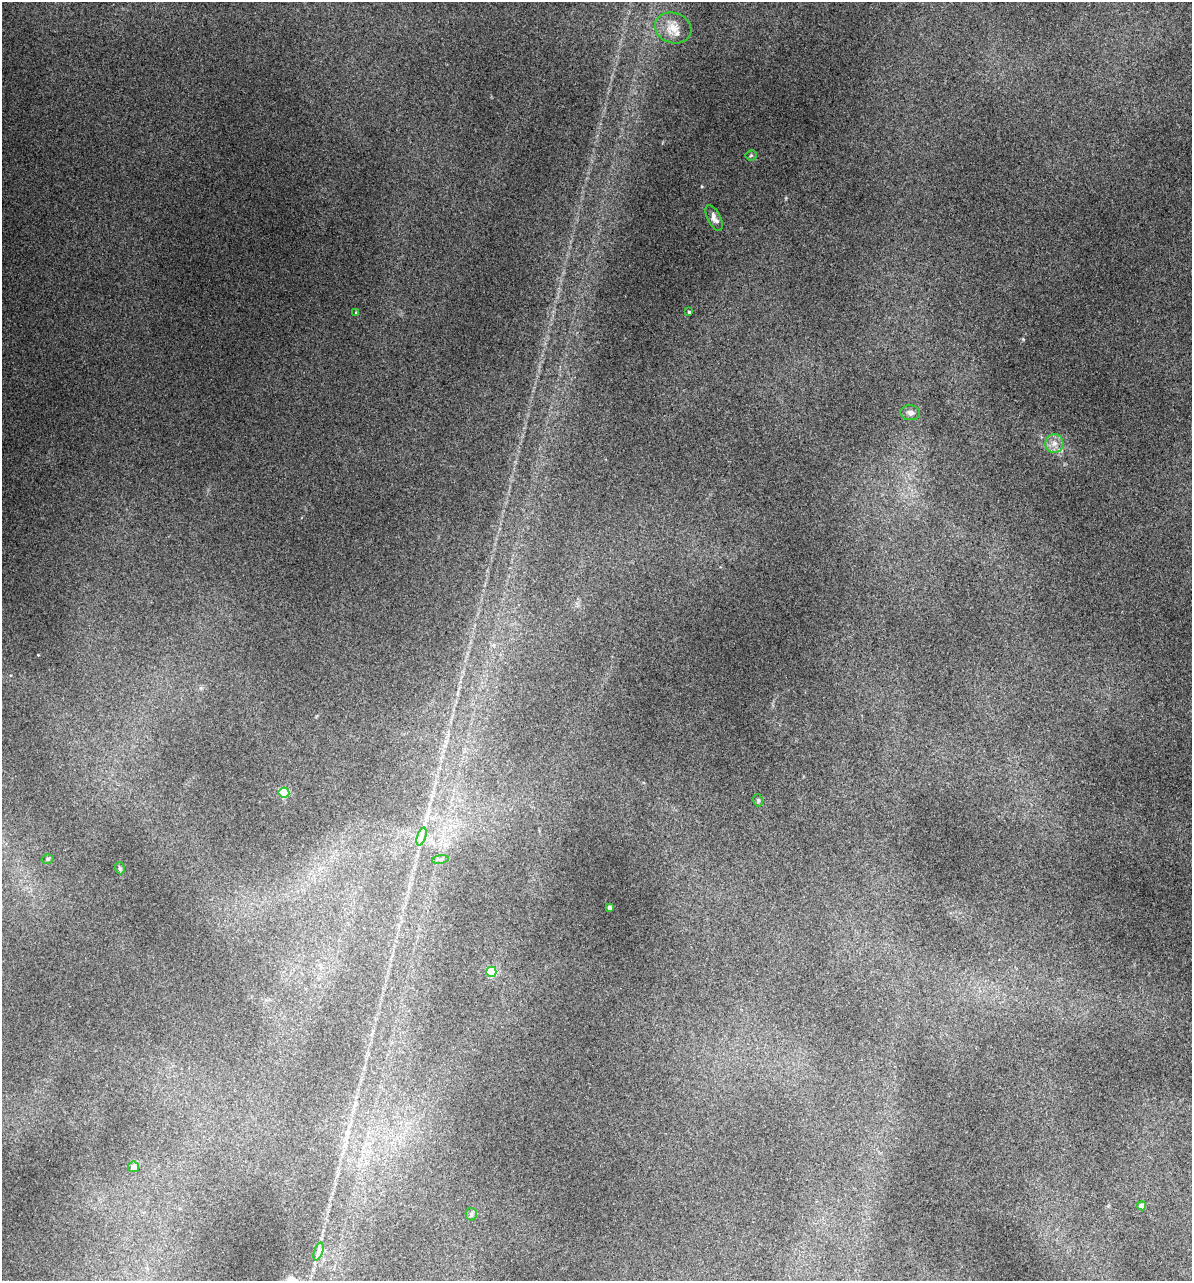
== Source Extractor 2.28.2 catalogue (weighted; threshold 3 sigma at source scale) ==
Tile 6 of 4 x 4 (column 2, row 2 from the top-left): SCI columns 1429-2618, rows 2952-4230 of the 5355 x 5900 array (HDU 1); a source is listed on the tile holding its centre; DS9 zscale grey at full resolution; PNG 1194 x 1283 px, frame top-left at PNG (2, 2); each listed source drawn as its Kron ellipse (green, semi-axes under 4 px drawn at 4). Nothing masked; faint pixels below the display range render black.
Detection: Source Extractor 2.28.2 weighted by HDU 2 'WHT'; one run over the whole footprint, this tile lists its part. Background 0.18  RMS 0.009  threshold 0.0403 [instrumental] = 3 sigma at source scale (4.5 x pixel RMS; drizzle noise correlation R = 1.50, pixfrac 1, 0.05/0.05 arcsec/px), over >= 5 px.
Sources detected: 19; all 19 listed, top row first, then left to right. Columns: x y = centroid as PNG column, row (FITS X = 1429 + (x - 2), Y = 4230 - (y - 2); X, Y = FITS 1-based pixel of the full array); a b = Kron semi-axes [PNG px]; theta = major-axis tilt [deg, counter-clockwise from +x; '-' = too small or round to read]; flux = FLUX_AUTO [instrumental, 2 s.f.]
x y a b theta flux
673 28 18 15 -20 12
751 155 5 5 - 1.3
714 218 14 6 -63 5
356 312 4 3 - 0.75
689 312 3 3 - 1.1
910 413 10 7 -8 3.9
1054 443 9 9 - 6
284 793 5 5 - 68
758 800 6 4 -79 1.3
422 836 9 4 71 2.9
47 859 6 4 16 1.5
440 859 8 4 8 1.8
120 868 6 4 -70 1.4
610 908 4 3 - 3.8
491 972 5 5 - 60
134 1167 5 5 - 4.9
1142 1206 4 4 - 8.1
471 1214 6 6 - 2.1
318 1251 9 4 71 2.7
Unlisted compact peaks at least as high as the median listed source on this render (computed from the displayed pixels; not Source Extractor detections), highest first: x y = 702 186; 1023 339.